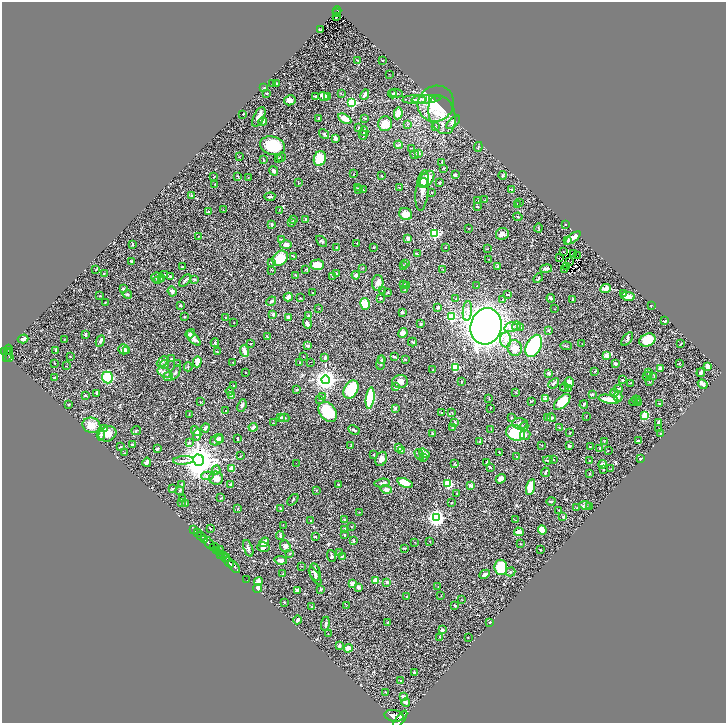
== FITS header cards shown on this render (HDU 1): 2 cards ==
NAXIS1  =                 1448
NAXIS2  =                 1442

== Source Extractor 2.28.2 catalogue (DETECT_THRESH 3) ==
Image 1448 x 1442 px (HDU 1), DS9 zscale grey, zoomed out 1/2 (1 PNG px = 2 x 2 image px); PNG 728 x 725 px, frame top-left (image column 1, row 1442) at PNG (2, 2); each listed source drawn as its Kron ellipse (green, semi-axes under 4 px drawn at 4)
Background 0.756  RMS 0.025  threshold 0.0736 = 3 sigma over >= 5 px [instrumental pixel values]
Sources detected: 540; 44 cannot appear on this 1/2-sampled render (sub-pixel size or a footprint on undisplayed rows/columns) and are neither listed nor drawn; the other 496 listed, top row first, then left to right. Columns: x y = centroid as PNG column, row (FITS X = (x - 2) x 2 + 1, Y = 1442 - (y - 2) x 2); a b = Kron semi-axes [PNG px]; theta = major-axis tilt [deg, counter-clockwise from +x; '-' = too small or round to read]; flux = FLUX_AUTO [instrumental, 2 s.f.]
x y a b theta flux
337 10 4 2 - 86
337 12 2 1 - 20
336 17 2 2 - 7
321 30 4 1 - 2.4
357 60 2 2 - 2.7
382 61 3 3 - 3.6
389 74 2 1 - 1.1
273 83 3 3 - 5.3
277 83 3 2 - 2.8
264 88 3 2 - 5.7
267 93 3 2 - 3.2
341 93 4 1 - 1.6
396 93 6 3 -8 7.8
365 94 5 3 - 20
392 94 4 3 - 4.9
315 96 4 3 - 3.2
324 96 5 3 - 21
327 96 3 3 - 10
426 99 14 4 3 37
432 99 4 2 - 9.9
290 100 6 5 - 27
414 100 12 3 1 15
352 103 3 3 - 400
436 104 19 17 44 160
398 113 6 3 80 46
243 114 2 1 - 2.8
442 115 20 13 -74 83
259 117 10 5 64 28
365 118 3 2 - 2.9
319 119 4 2 - 4.8
345 119 7 4 -31 53
263 121 4 3 - 13
453 122 9 4 43 16
385 124 7 7 - 60
407 125 3 2 - 2.2
435 126 3 2 - 2.6
359 128 3 2 - 2.8
364 131 4 2 - 4.1
324 134 6 3 -52 5.3
363 135 5 3 - 5.3
335 138 4 3 - 17
398 145 4 2 - 12
272 146 13 9 -14 140
478 147 5 2 - 2.4
412 148 2 2 - 1.5
419 153 4 4 - 6.2
415 155 4 2 - 3.5
239 157 3 2 - 1.9
281 157 4 3 - 4.4
320 158 7 6 - 110
278 159 3 3 - 6.1
263 160 4 2 - 3.8
442 162 4 2 - 3.9
443 168 3 3 - 2.9
274 171 5 3 - 8.8
354 174 2 1 - 1.4
455 175 3 2 - 7.5
503 175 4 3 - 5
238 176 3 2 - 3.6
381 176 2 2 - 2.9
214 177 3 2 - 1.7
248 178 3 3 - 2.6
426 179 10 6 50 81
424 182 4 4 - 23
440 182 3 2 - 2.6
298 183 3 2 - 2.4
215 185 2 2 - 1.8
357 188 3 2 - 3.4
399 188 4 2 - 2.5
358 189 3 2 - 4.3
512 189 2 2 - 3.7
363 190 2 2 - 1.7
422 190 20 6 83 48
432 193 2 2 - 1.7
191 196 4 3 - 6.3
270 197 5 3 - 8.1
485 200 2 2 - 1.9
478 201 3 2 - 1.9
520 203 2 2 - 8.6
517 205 4 2 - 2.9
477 207 3 2 - 4.9
223 210 2 1 - 1.5
279 210 3 2 - 1.8
208 212 2 2 - 14
406 214 6 6 - 58
518 217 4 2 - 3.9
306 219 3 2 - 4.1
293 220 3 3 - 3.3
291 223 4 3 - 9.3
272 224 3 3 - 5.7
566 224 2 2 - 5.4
538 228 4 2 - 2.9
468 229 2 2 - 1.9
435 234 3 3 - 450
502 234 6 6 - 14
199 236 3 2 - 2.1
408 238 3 2 - 12
573 238 9 3 39 43
281 239 3 2 - 3.6
322 241 6 3 -43 5.9
568 241 4 3 - 7.3
357 243 2 2 - 1.7
133 244 3 2 - 3.1
286 245 5 4 - 18
336 247 3 2 - 3.5
374 247 2 2 - 3.5
445 247 2 2 - 2.1
488 249 2 2 - 1.8
563 252 2 1 - 2
574 253 2 2 - 0.31
418 254 3 2 - 2.8
293 256 4 2 - 2.4
577 256 2 1 - 1.2
559 257 2 1 - 3.1
280 258 8 6 48 110
488 259 2 1 - 1.8
132 261 2 2 - 7.7
570 261 2 1 - 3.8
271 262 2 2 - 8.3
405 264 2 2 - 1.7
317 265 7 5 2 57
403 266 3 3 - 2.6
182 267 4 2 - 1.9
498 267 4 3 - 4.7
567 267 2 1 - 0.77
362 268 3 2 - 2.6
306 269 2 1 - 2.6
443 269 3 2 - 1.8
546 269 6 3 10 15
95 270 3 2 - 1.8
271 270 3 1 - 1.6
564 270 2 1 - 0.66
336 273 3 3 - 4.6
104 274 3 2 - 1.7
165 275 4 3 - 5.7
296 275 4 2 - 2.8
356 275 4 3 - 8.7
170 276 4 3 - 4.6
333 276 3 2 - 2.7
158 278 6 5 - 11
162 278 4 3 - 5.5
538 278 5 2 - 5.1
194 279 2 2 - 16
185 280 7 2 49 10
158 281 3 3 - 3.5
378 283 8 5 87 20
404 285 4 3 - 4.2
406 285 4 2 - 2.6
477 286 2 2 - 3.5
606 288 5 3 - 30
123 289 3 3 - 4.9
405 290 3 2 - 2.3
172 291 5 4 - 11
382 291 2 2 - 1.8
312 293 2 1 - 1.5
388 293 3 3 - 4.3
623 293 2 2 - 2.5
127 294 5 4 - 7.7
508 295 3 2 - 3.2
100 296 2 2 - 5.4
628 296 7 3 -9 38
288 297 4 3 - 22
300 298 2 2 - 2.4
381 298 2 2 - 16
551 298 4 3 - 8.7
456 299 3 2 - 2.1
503 300 2 2 - 11
573 300 2 2 - 4.2
271 301 5 3 - 7.8
105 302 2 2 - 1.9
365 304 6 4 -76 100
180 305 2 2 - 4.1
651 305 2 1 - 1.4
438 307 3 2 - 8
319 308 2 1 - 1.3
555 309 2 1 - 1.3
467 311 10 4 84 21
402 312 3 2 - 5.5
273 314 4 4 - 6.2
184 316 2 2 - 2.6
308 316 2 2 - 4.4
226 317 2 1 - 2
288 317 3 3 - 13
451 317 3 3 - 250
665 321 4 2 - 6.9
234 322 3 2 - 1.3
307 323 6 3 -71 22
421 324 2 2 - 15
486 326 18 15 74 4500
516 326 4 3 - 9.1
511 327 7 4 16 26
521 328 3 2 - 3
548 330 4 2 - 3.3
403 333 5 4 - 21
85 334 3 2 - 9.6
190 334 5 3 - 12
267 336 2 2 - 3.2
194 338 9 4 -45 18
23 339 5 2 - 15
64 339 2 1 - 1.5
627 339 8 3 54 7.1
506 340 7 5 -88 26
647 340 8 6 24 96
100 341 6 3 65 12
412 342 4 2 - 3.1
215 343 4 3 - 5.2
681 343 3 2 - 2.2
250 344 2 2 - 3.6
582 344 2 1 - 1.4
308 346 4 3 - 6
534 346 12 7 63 480
566 346 6 2 -3 3.7
515 348 8 7 - 40
123 349 5 5 - 26
9 350 5 3 - 430
56 350 3 2 - 8.3
8 351 3 2 - 260
127 351 4 3 - 6.8
244 351 6 3 -70 45
5 352 3 2 - 530
217 352 2 2 - 3
8 355 7 2 66 220
607 356 2 2 - 69
70 357 2 2 - 1.7
303 357 2 2 - 2.1
395 357 4 2 - 7.2
10 358 4 2 - 210
325 358 4 3 - 10
172 359 3 2 - 3
382 359 3 2 - 3.3
405 359 2 2 - 3.3
162 362 6 3 43 6.6
197 362 5 4 - 38
233 362 2 1 - 3.5
310 362 2 2 - 1.8
55 363 3 2 - 2.3
300 363 2 2 - 3.4
381 363 7 2 82 7.4
679 363 2 2 - 1.9
164 364 4 3 - 5
178 364 3 2 - 2.4
615 364 3 2 - 13
67 365 2 1 - 1.2
708 366 3 3 - 22
188 367 4 2 - 3.6
455 367 4 3 - 170
660 368 2 2 - 12
433 370 2 1 - 1.5
595 371 3 2 - 2.9
164 372 7 4 -27 16
175 372 7 3 62 7.2
245 372 2 1 - 2.4
649 372 3 2 - 1.9
548 373 2 2 - 27
701 373 4 2 - 16
647 376 5 3 - 5.1
654 376 3 2 - 2.2
54 377 2 1 - 2.2
168 377 5 4 - 10
107 378 6 5 - 200
326 380 4 4 - 3300
623 380 2 2 - 3.5
400 381 7 6 - 27
461 382 3 2 - 2.9
649 382 2 2 - 3.4
554 383 6 3 41 12
569 383 5 4 - 48
630 383 2 2 - 1.9
703 384 5 2 - 28
234 385 2 2 - 2.6
395 387 4 2 - 9.8
564 387 4 3 - 6
296 389 2 2 - 5.5
351 389 10 6 61 190
568 389 3 3 - 3.4
618 389 4 3 - 7
230 391 4 2 - 4.1
614 392 4 4 - 19
96 393 3 2 - 2.1
516 393 3 2 - 2
592 394 2 2 - 9.2
85 395 3 2 - 3.1
232 396 3 3 - 34
323 397 3 3 - 2.9
618 397 5 4 - 8.1
370 398 11 4 82 270
489 398 3 2 - 1.8
545 399 2 2 - 53
609 399 10 3 -11 66
320 400 3 2 - 3.8
636 400 4 2 - 3.2
531 401 4 2 - 4.2
201 402 2 2 - 3.9
562 402 10 5 43 86
634 402 4 2 - 2.4
638 403 3 2 - 2.7
659 403 3 2 - 1.7
584 404 4 2 - 6.4
69 405 3 3 - 3.9
242 405 6 4 67 8.4
490 408 3 2 - 1.7
395 409 4 4 - 5.8
226 411 2 2 - 6.1
328 412 11 8 -53 160
442 413 3 2 - 4.7
452 413 3 2 - 1.6
189 414 4 2 - 2.6
645 416 4 4 - 120
281 417 4 3 - 5.6
586 417 2 2 - 1.8
284 418 5 3 - 4.8
511 418 3 2 - 3.2
548 418 2 2 - 2.1
551 418 4 3 - 6.5
455 422 3 2 - 6.1
273 423 2 1 - 1.6
659 423 3 3 - 17
520 424 8 5 -4 15
91 425 9 7 -15 50
253 427 4 3 - 17
524 427 5 3 - 6.5
559 427 3 2 - 2.7
105 428 4 3 - 17
205 428 4 3 - 9.4
453 428 2 2 - 3
491 429 2 1 - 1.6
658 429 2 2 - 1.9
136 430 5 2 - 3.7
354 430 6 3 -28 11
196 431 5 3 - 12
432 433 4 3 - 6.9
516 433 10 7 -19 210
570 433 2 2 - 3.6
660 433 3 2 - 2.6
108 434 9 7 24 38
101 435 6 3 82 11
197 435 5 3 - 15
525 435 5 5 - 9.6
238 438 3 2 - 3.8
219 439 4 4 - 15
217 440 7 5 33 18
480 441 2 2 - 5.7
604 441 3 2 - 2.6
639 441 3 2 - 12
189 443 4 4 - 5.5
132 445 4 3 - 4.2
542 445 2 2 - 1.6
351 446 3 2 - 3.5
569 446 4 3 - 7.1
121 447 3 3 - 3.8
398 447 4 3 - 20
590 447 3 2 - 1.9
600 448 2 2 - 4.8
157 449 2 2 - 17
401 450 3 3 - 3.4
608 450 2 2 - 1.4
499 452 4 2 - 2.6
124 453 2 1 - 1.9
424 453 6 4 -34 18
373 455 3 2 - 2.5
419 455 6 3 -57 8.8
241 456 3 2 - 2
517 456 2 2 - 2.5
423 457 3 3 - 5.5
381 459 7 5 65 23
554 459 2 2 - 2.7
641 459 2 2 - 6.8
183 460 10 3 4 16
198 460 5 5 - 10000
548 460 5 2 - 6.6
589 461 3 2 - 1.6
147 462 4 3 - 13
487 462 3 3 - 3.4
296 463 2 1 - 3.8
454 464 4 2 - 2.6
603 464 4 3 - 43
490 467 3 2 - 2.7
231 468 4 2 - 35
611 469 2 2 - 2
216 470 4 3 - 5.9
604 470 3 2 - 2.4
545 472 5 2 - 8.6
589 474 3 2 - 3
207 476 6 4 4 14
216 478 7 6 - 43
501 479 5 4 - 22
382 483 7 3 9 9.5
405 483 8 4 -19 67
182 484 2 2 - 1.9
448 484 3 3 - 330
231 485 4 3 - 5.3
338 485 2 2 - 18
471 485 2 2 - 41
531 487 8 4 75 82
172 489 4 2 - 5
386 489 6 4 -15 14
316 490 2 2 - 2.6
180 491 4 3 - 4.5
457 494 3 2 - 3.9
221 498 3 2 - 2.5
182 499 3 2 - 3.6
293 500 6 2 49 3.7
551 501 4 3 - 5.5
182 503 2 2 - 2.5
186 503 3 2 - 3.5
451 503 3 2 - 2.7
585 505 6 3 -10 7.2
589 507 3 2 - 4.6
238 508 3 2 - 1.9
577 508 3 2 - 2
280 509 3 2 - 2.8
559 510 2 2 - 3.3
359 512 3 2 - 2.2
563 517 3 3 - 8
436 518 4 4 - 1500
311 520 3 2 - 3.1
344 520 2 2 - 5.5
515 520 3 2 - 2.7
283 525 2 1 - 1.2
351 527 2 2 - 3
210 528 3 2 - 2.1
194 529 2 1 - 140
344 529 3 2 - 2.7
542 530 5 4 - 59
197 532 3 2 - 360
519 532 5 4 - 26
280 535 4 2 - 6.6
344 535 3 2 - 2.8
201 536 5 2 - 1200
315 537 3 2 - 5.4
204 539 2 2 - 570
354 541 3 2 - 5.2
430 541 2 1 - 1.5
264 542 5 4 - 25
415 542 2 2 - 1.6
209 543 7 3 -52 2700
520 543 2 2 - 1.9
285 546 6 5 - 21
214 547 4 3 - 1200
263 547 6 5 - 12
248 548 8 4 -69 11
404 548 2 2 - 2.9
220 550 4 1 - 110
541 550 2 2 - 5.8
216 551 3 1 - 280
340 552 3 3 - 5.3
221 554 3 2 - 530
290 554 3 2 - 2.1
224 556 4 2 - 460
331 556 6 3 -71 5.9
342 556 3 3 - 3.7
226 558 4 2 - 490
280 560 6 4 -9 15
229 562 6 2 -41 1400
301 566 3 2 - 2.4
234 567 7 2 -45 1700
501 567 8 6 -84 190
315 572 9 5 -79 16
510 572 5 2 - 4
283 574 2 2 - 2.4
485 574 5 3 - 15
315 576 10 4 -59 11
247 580 2 1 - 29
376 580 3 3 - 82
258 581 4 4 - 17
387 582 2 2 - 22
352 584 4 3 - 16
358 587 4 3 - 11
438 587 2 1 - 1.3
258 588 4 3 - 12
321 589 3 3 - 5.1
297 590 3 3 - 12
441 596 2 1 - 1.3
407 597 4 3 - 7
462 600 2 1 - 1.7
284 602 2 2 - 3
455 605 2 2 - 6.2
346 606 3 2 - 1.4
311 607 2 2 - 3.6
298 620 4 3 - 14
490 622 3 2 - 2.7
388 623 3 3 - 9
325 624 7 3 82 7.8
442 630 3 2 - 10
328 634 2 1 - 1.3
439 637 3 2 - 2.6
468 638 2 2 - 1.3
339 646 3 2 - 12
348 648 4 4 - 32
415 673 3 2 - 6.1
401 681 3 2 - 2.9
386 692 2 1 - 1.5
403 696 4 3 - 20
406 702 4 3 - 16
394 716 10 5 -12 6100
400 719 10 4 52 4900
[44 sub-pixel or undisplayed-footprint detections neither listed nor drawn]